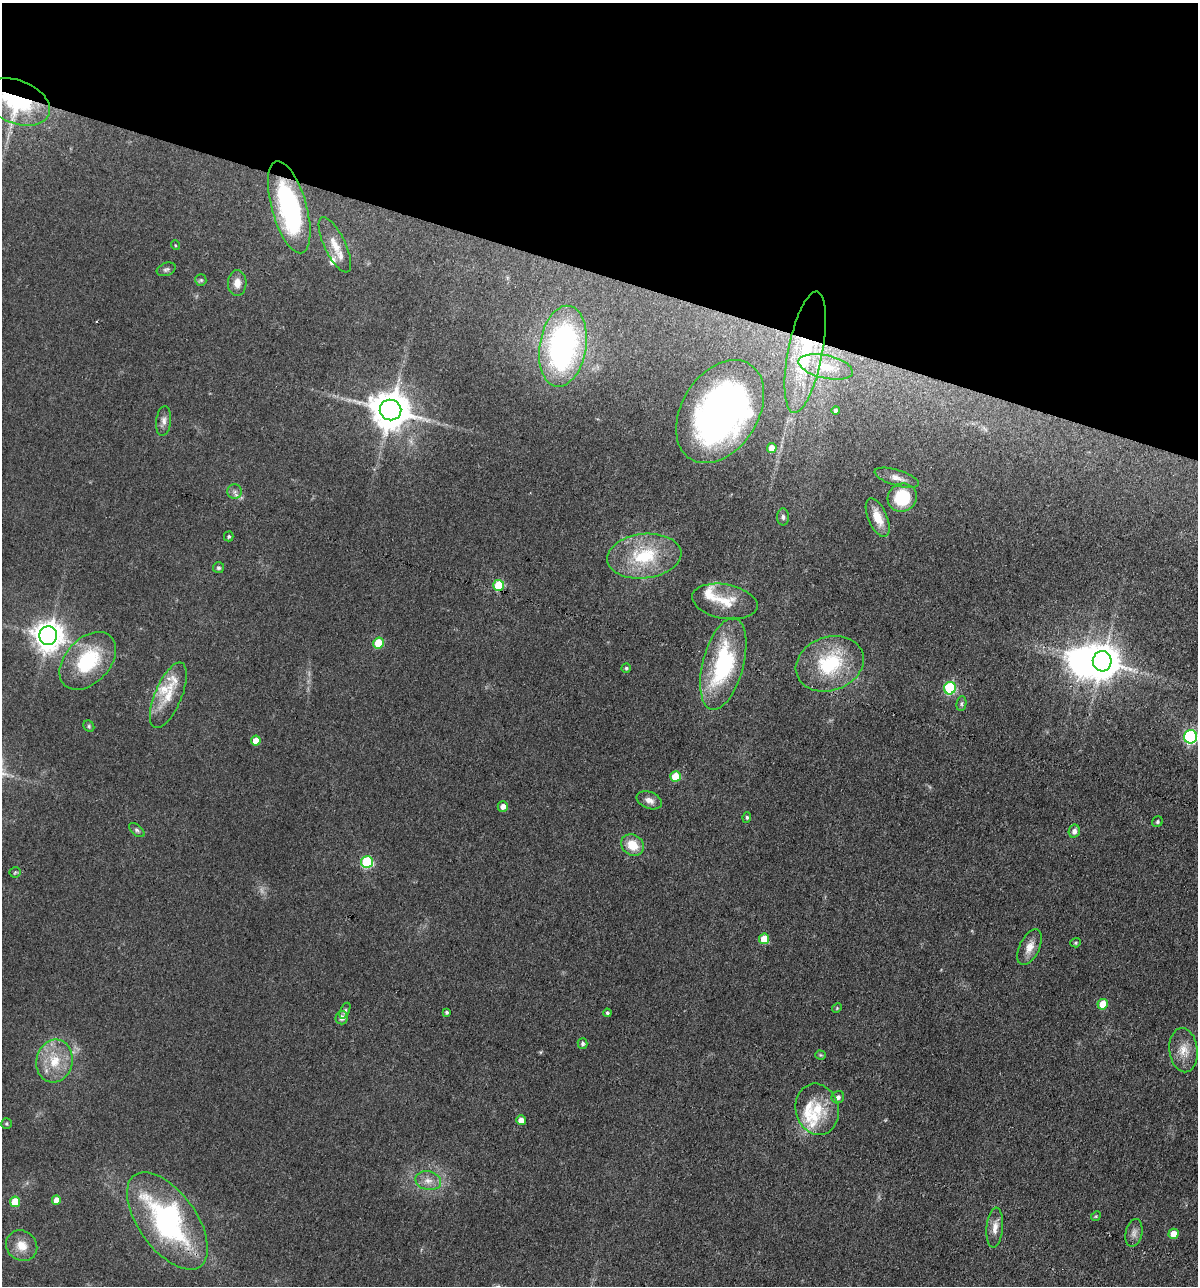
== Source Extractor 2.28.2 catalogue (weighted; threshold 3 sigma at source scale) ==
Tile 2 of 4 x 4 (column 2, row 1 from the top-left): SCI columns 1323-2518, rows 3855-5138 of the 5159 x 5138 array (HDU 1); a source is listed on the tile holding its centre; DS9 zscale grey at full resolution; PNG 1200 x 1288 px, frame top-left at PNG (2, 3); each listed source drawn as its Kron ellipse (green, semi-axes under 4 px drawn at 4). Shown black and unused: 21% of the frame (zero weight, under 3 of 4 exposures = <1% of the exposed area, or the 3 px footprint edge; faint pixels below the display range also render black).
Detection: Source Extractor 2.28.2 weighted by HDU 2 'WHT'; one run over the whole footprint, this tile lists its part. Background 0.0814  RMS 0.0065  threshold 0.0291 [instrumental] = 3 sigma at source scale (4.5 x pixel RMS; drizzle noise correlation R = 1.50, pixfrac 1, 0.05/0.05 arcsec/px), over >= 5 px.
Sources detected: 85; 1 too faint to see at this stretch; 2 inside a brighter object's white glare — neither listed nor drawn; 8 inside a brighter listed object's ellipse — not listed separately; the other 74 listed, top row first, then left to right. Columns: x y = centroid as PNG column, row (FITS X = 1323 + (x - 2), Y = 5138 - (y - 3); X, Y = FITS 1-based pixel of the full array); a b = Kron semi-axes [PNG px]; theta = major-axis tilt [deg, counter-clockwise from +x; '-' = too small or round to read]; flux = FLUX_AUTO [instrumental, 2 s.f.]
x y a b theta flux
17 102 35 21 -22 62
289 207 48 17 -74 110
175 245 5 3 - 0.54
335 245 30 10 -64 10
166 269 10 6 21 1.8
201 280 6 5 - 1.2
237 283 13 9 87 5.8
563 346 41 23 81 160
805 352 61 17 79 60
826 367 28 11 -13 15
390 410 11 10 - 1900
836 410 4 4 - 1.5
720 412 56 38 58 260
164 421 15 7 83 3.6
772 448 5 5 - 6.6
897 478 23 8 -17 5.2
235 492 7 7 - 2.3
902 498 15 14 - 29
783 517 8 6 -89 1.9
878 518 20 9 -67 10
229 536 5 5 - 0.98
644 556 37 22 6 38
218 568 5 5 - 1.3
499 585 5 5 - 35
725 601 33 17 -10 17
48 636 9 9 - 940
378 643 5 5 - 22
88 661 34 22 47 45
1102 661 10 9 - 1300
723 664 47 20 75 73
830 664 35 27 19 45
626 668 5 4 - 1.1
950 688 6 6 - 63
168 695 35 13 67 17
961 704 7 5 84 1.2
89 726 6 5 - 1
1191 737 7 6 - 100
256 741 5 5 - 8.2
675 777 5 5 - 20
649 800 13 8 -21 4
503 806 5 5 - 3.9
747 817 5 4 - 0.99
1157 822 6 5 - 1.1
137 830 9 5 -40 1.5
1074 831 6 5 - 3
632 845 12 10 -37 12
367 862 6 6 - 53
15 872 5 5 - 0.92
764 939 5 5 - 13
1076 943 5 4 - 0.91
1030 947 19 10 64 7.3
1103 1004 5 5 - 15
837 1008 5 4 - 0.66
345 1011 8 4 65 1.3
447 1012 4 4 - 1.2
607 1013 4 3 - 1.3
342 1018 7 6 - 3.3
583 1043 5 5 - 1.7
1184 1050 22 14 -83 10
820 1055 5 4 - 0.77
54 1061 22 18 76 19
838 1097 6 6 - 2.2
817 1109 26 21 -75 22
521 1120 5 4 - 6
6 1123 5 5 - 1.1
428 1181 13 9 -13 5.5
56 1200 5 4 - 5.4
15 1202 5 5 - 16
1096 1216 5 4 - 0.77
167 1221 56 29 -54 130
995 1228 20 8 85 5.7
1134 1233 14 8 78 3.5
1174 1234 5 5 - 8.6
22 1246 16 14 -40 9.7
Overlapping masked pixels (flux is a lower limit): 3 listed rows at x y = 17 102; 289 207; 805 352
Isophote crosses this tile's border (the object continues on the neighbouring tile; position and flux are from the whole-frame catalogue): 2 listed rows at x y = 17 102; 1191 737